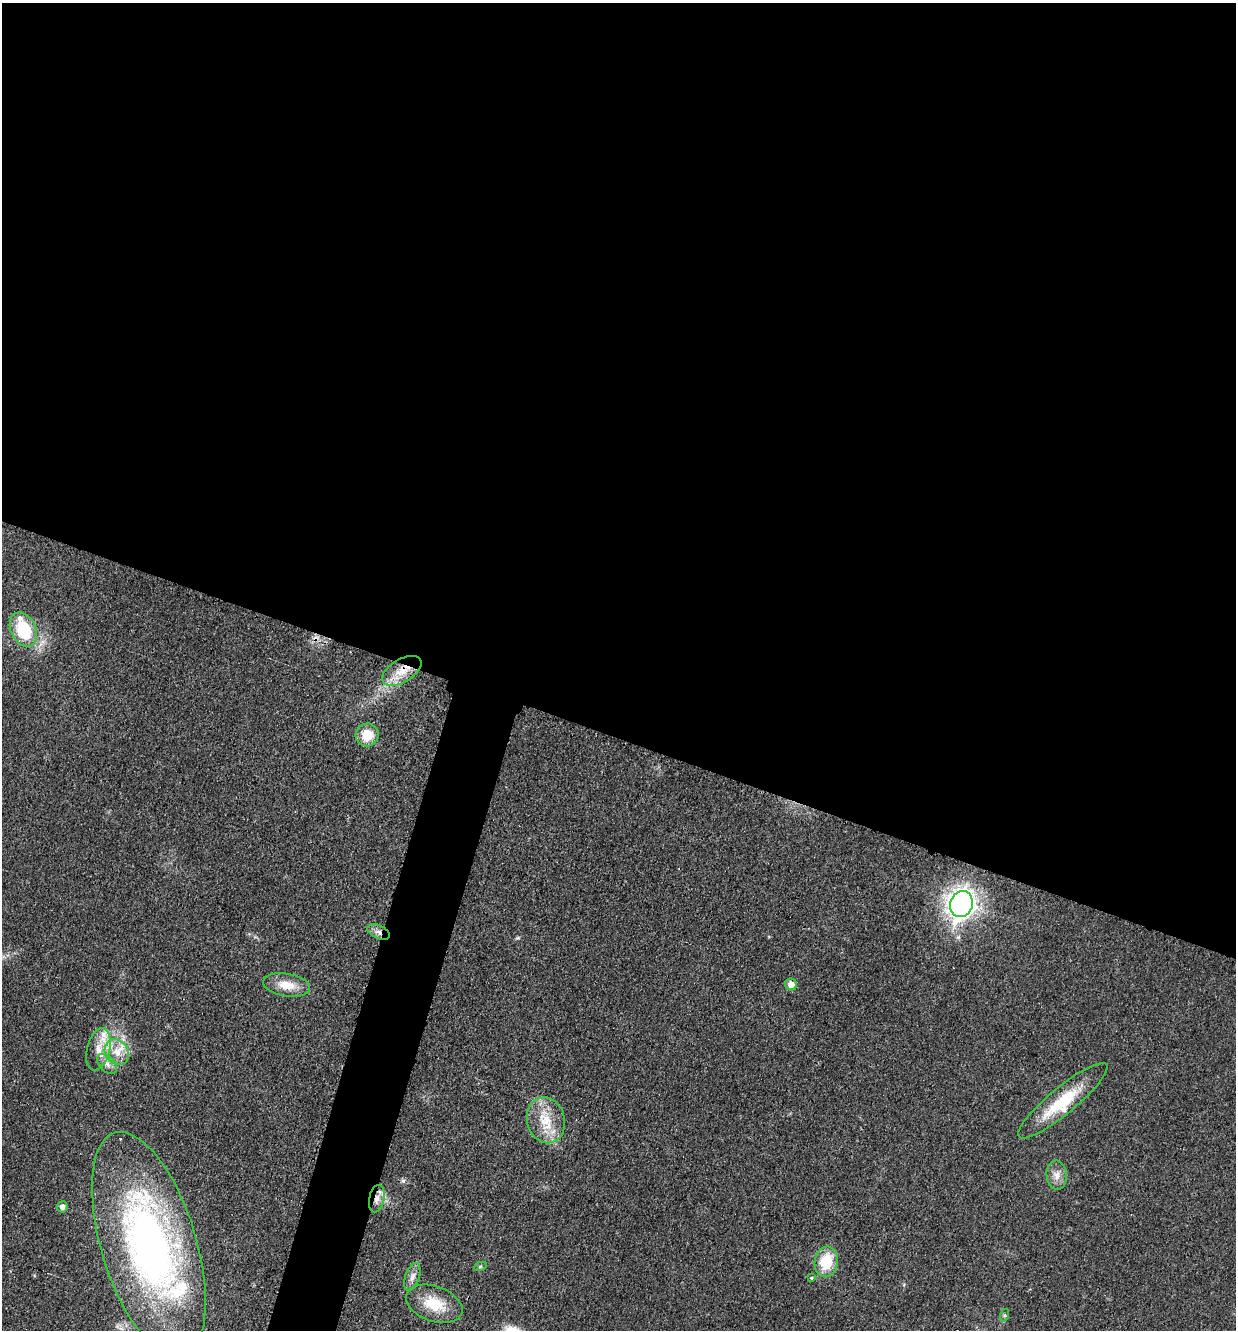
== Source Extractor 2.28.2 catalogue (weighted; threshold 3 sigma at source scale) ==
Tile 3 of 4 x 4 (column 3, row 1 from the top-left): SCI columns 2743-3976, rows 3997-5324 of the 5351 x 5330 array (HDU 1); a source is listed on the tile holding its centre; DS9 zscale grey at full resolution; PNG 1238 x 1332 px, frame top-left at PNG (2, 3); each listed source drawn as its Kron ellipse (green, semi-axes under 4 px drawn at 4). Shown black and unused: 58% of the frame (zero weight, under 3 of 4 exposures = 1% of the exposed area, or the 3 px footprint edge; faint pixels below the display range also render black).
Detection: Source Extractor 2.28.2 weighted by HDU 2 'WHT'; one run over the whole footprint, this tile lists its part. Background 0.0553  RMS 0.0054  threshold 0.0241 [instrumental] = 3 sigma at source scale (4.5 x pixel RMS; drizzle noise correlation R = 1.50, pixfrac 1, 0.05/0.05 arcsec/px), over >= 5 px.
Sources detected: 30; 8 inside a brighter listed object's ellipse — not listed separately; the other 22 listed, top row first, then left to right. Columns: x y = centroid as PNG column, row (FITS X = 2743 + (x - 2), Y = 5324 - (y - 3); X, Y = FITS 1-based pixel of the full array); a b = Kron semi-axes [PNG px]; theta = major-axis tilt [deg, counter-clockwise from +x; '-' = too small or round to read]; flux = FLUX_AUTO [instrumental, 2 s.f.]
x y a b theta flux
23 630 18 12 -65 25
402 671 22 11 31 11
367 735 11 11 - 11
961 904 13 11 68 300
379 932 12 6 -24 2.9
791 984 6 5 - 4.1
287 985 24 11 -9 9.5
98 1049 22 11 76 8.2
117 1052 13 11 -52 7.4
107 1064 12 7 -44 3.2
1063 1101 57 13 40 26
546 1120 23 19 -75 15
1057 1175 14 10 -86 4.6
377 1199 14 7 78 4.2
62 1207 5 5 - 2.6
149 1245 117 47 -73 250
826 1262 15 11 81 18
480 1267 6 4 20 0.82
412 1277 14 7 71 3.3
811 1278 3 3 - 1.3
434 1304 29 17 -20 16
1005 1315 6 4 71 0.86
Overlapping masked pixels (flux is a lower limit): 4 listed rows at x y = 402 671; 379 932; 377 1199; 149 1245